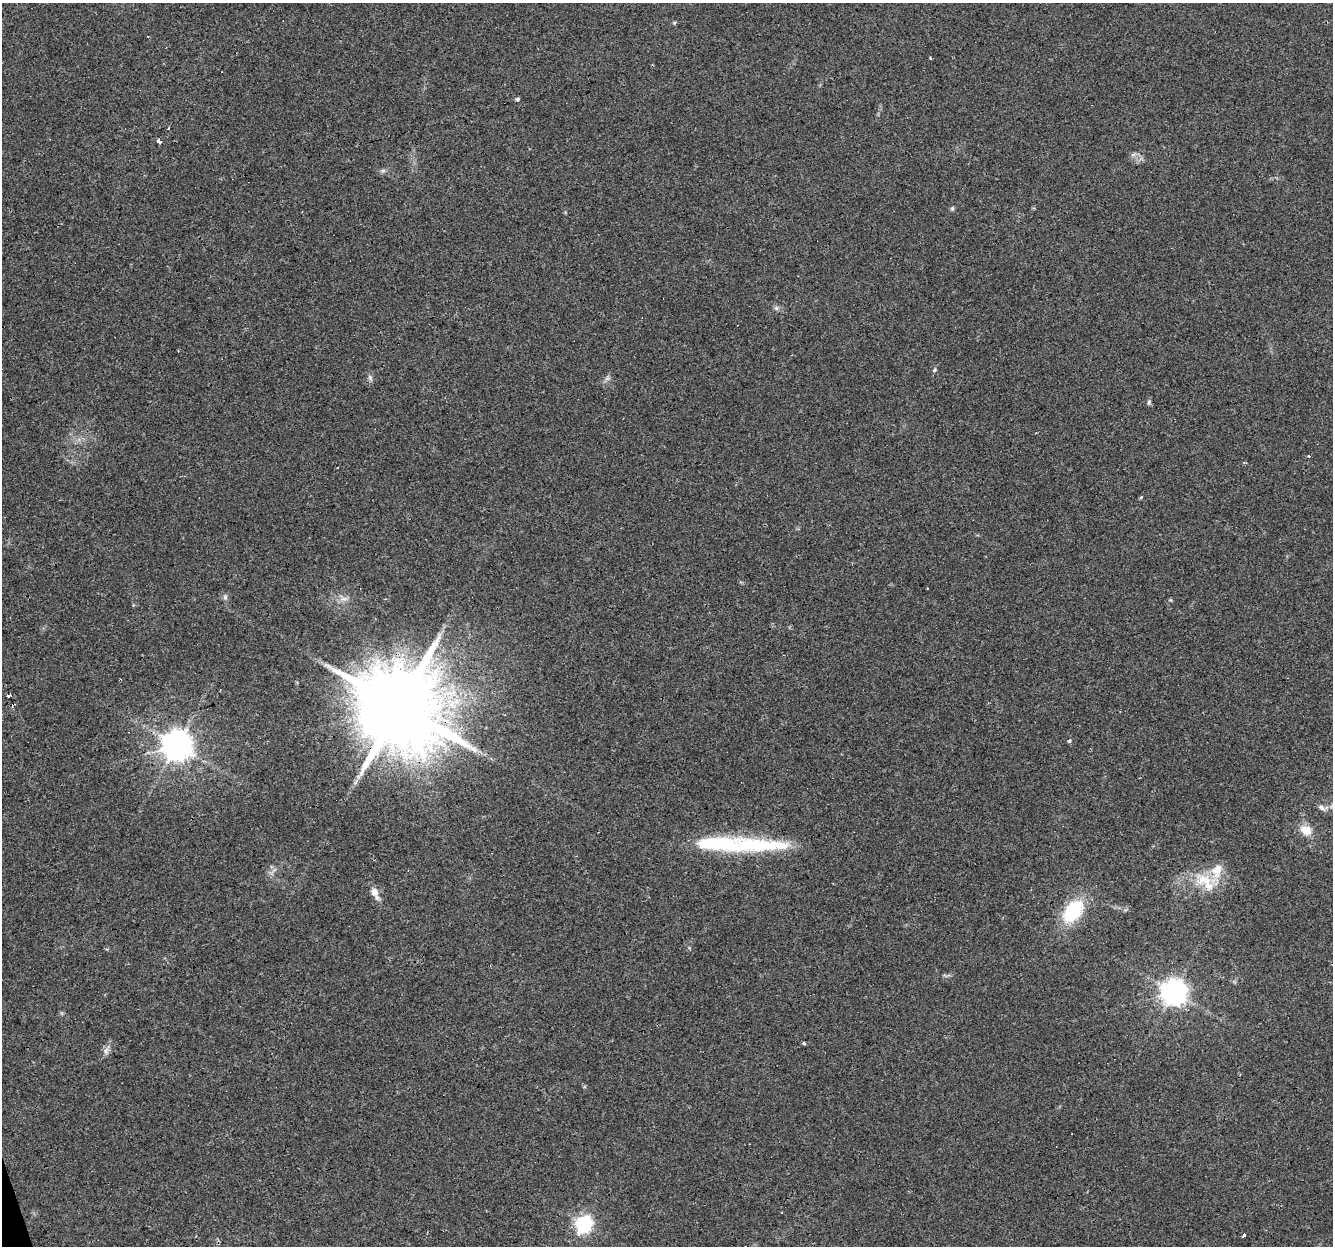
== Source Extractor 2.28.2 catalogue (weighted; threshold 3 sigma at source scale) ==
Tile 7 of 4 x 4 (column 3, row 2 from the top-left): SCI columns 2664-3994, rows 2547-3790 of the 5326 x 5145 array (HDU 1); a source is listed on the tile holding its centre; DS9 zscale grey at full resolution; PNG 1335 x 1248 px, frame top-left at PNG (2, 3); no overlay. Shown black and unused: <1% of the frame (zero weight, under 3 of 4 exposures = <1% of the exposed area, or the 3 px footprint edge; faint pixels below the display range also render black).
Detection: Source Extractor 2.28.2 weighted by HDU 2 'WHT'; one run over the whole footprint, this tile lists its part. Background 0.0777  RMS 0.0052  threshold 0.0233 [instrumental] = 3 sigma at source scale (4.5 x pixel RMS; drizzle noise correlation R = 1.50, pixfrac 1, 0.0396/0.0396 arcsec/px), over >= 5 px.
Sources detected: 43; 1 inside a brighter object's white glare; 5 cosmic-ray / hot-pixel residue — not listed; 3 inside a brighter listed object's ellipse — not listed separately; the other 34 listed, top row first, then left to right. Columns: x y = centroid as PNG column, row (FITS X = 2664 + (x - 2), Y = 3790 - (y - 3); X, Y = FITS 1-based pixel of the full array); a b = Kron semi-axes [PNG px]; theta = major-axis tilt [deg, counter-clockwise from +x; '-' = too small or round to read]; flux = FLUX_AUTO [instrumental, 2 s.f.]
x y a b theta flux
674 23 5 5 - 0.67
930 58 3 3 - 1.3
517 99 5 4 - 1
168 129 3 3 - 0.85
159 142 4 3 - 24
1134 154 7 4 19 1.2
383 171 7 4 -18 0.98
952 208 6 5 - 0.81
776 308 6 6 - 1.2
934 370 6 4 48 0.79
370 378 9 5 -64 1.4
607 378 7 6 - 1.4
1149 402 8 5 81 1
1309 456 3 3 - 1.2
1244 463 3 3 - 0.94
1141 497 5 4 - 0.53
927 588 3 2 - 0.99
225 597 8 6 89 1.4
343 599 13 5 5 2.6
9 696 3 3 - 2.8
13 704 3 3 - 6.8
399 706 23 21 -7 8200
1069 741 5 4 - 0.83
177 745 9 9 - 900
1322 808 12 6 -39 2
1306 830 13 10 -33 7.2
716 843 77 18 -2 47
1202 879 22 18 36 14
375 893 15 8 -66 4.3
1073 911 27 16 51 31
1174 992 8 8 - 560
804 1043 3 3 - 1.8
584 1224 7 6 - 160
1245 1236 3 3 - 260
Overlapping masked pixels (flux is a lower limit): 2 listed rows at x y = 13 704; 399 706
Unlisted compact peaks at least as high as the median listed source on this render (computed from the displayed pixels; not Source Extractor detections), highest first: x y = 105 1051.